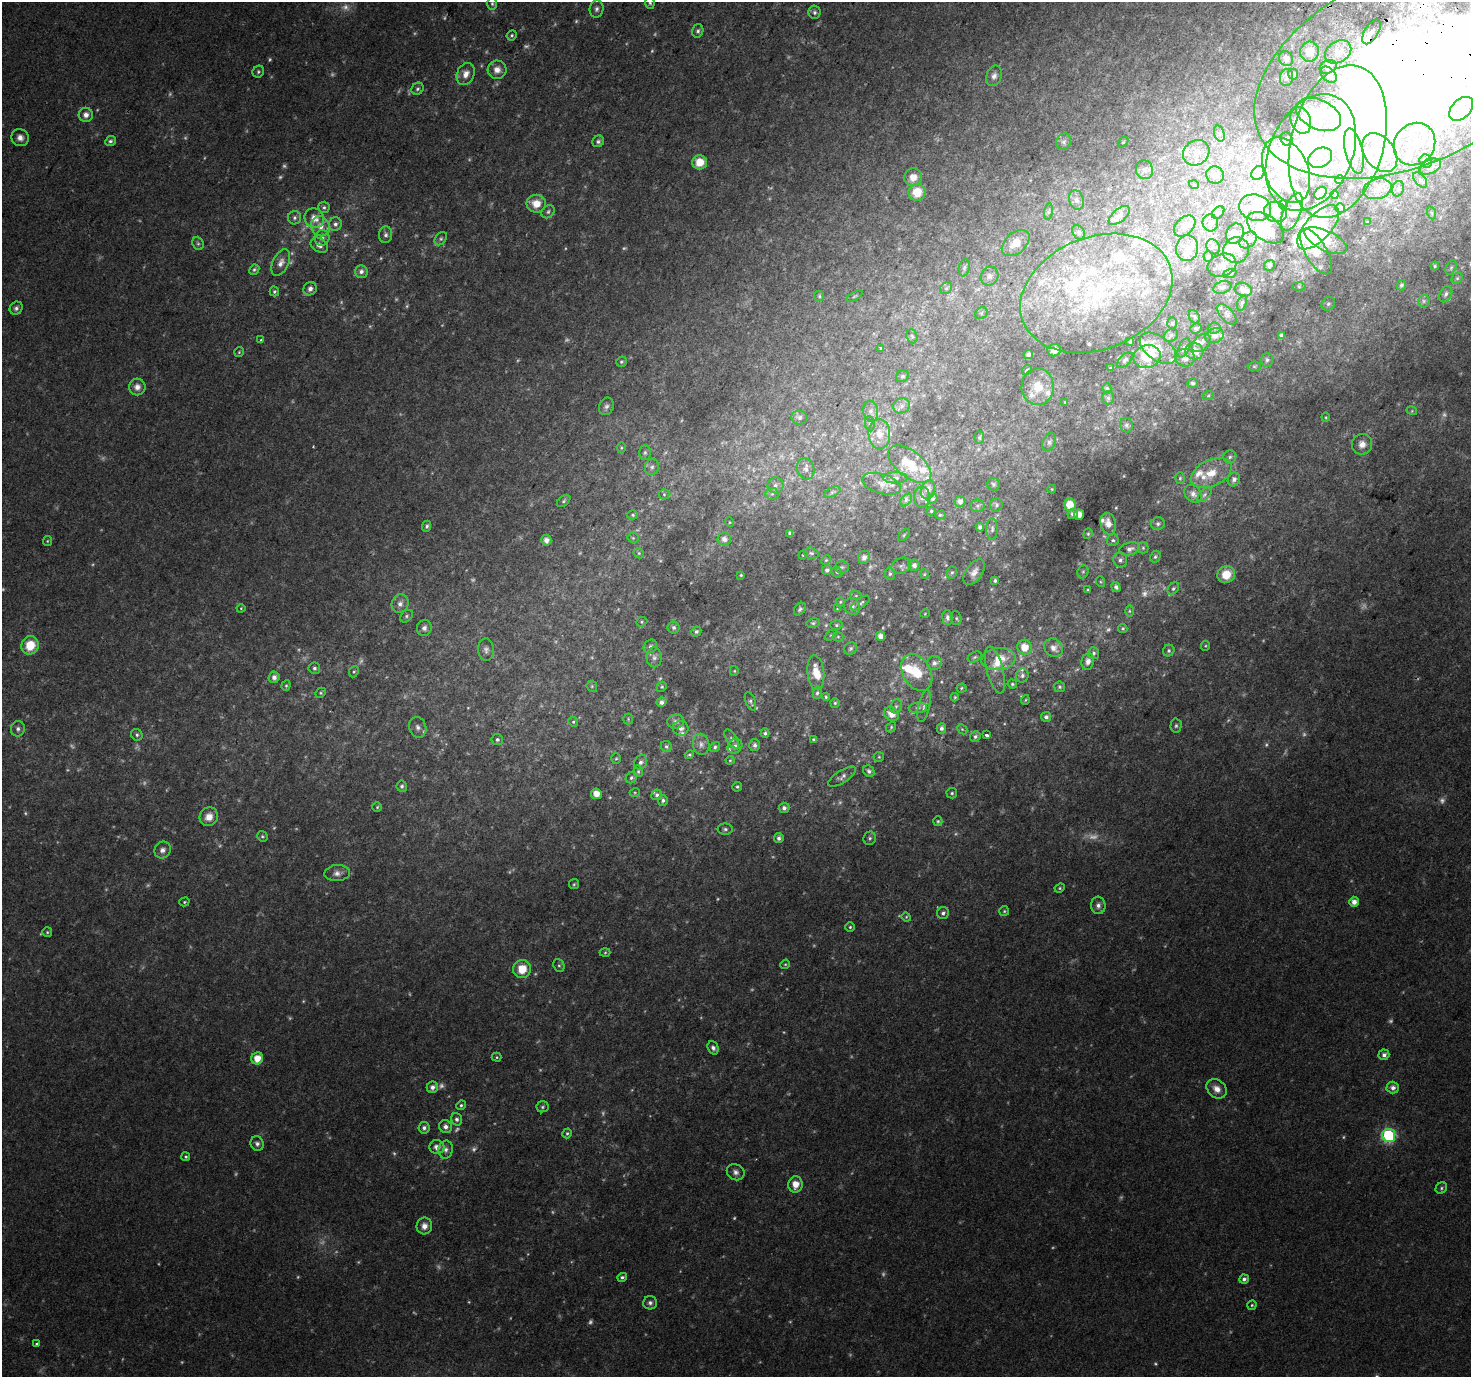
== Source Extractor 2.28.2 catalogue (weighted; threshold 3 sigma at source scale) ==
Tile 10 of 4 x 4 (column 2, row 3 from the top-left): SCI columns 1502-2970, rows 1672-3046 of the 5932 x 6025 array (HDU 1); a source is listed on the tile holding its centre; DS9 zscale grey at full resolution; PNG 1473 x 1379 px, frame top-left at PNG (2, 2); each listed source drawn as its Kron ellipse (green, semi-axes under 4 px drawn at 4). Shown black and unused: <1% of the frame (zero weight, under 2 of 3 exposures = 2% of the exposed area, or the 3 px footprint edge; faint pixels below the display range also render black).
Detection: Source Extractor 2.28.2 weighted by HDU 2 'WHT'; one run over the whole footprint, this tile lists its part. Background 0.0371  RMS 0.011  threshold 0.048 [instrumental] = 3 sigma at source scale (4.5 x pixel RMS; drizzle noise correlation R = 1.50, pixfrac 1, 0.0396/0.0396 arcsec/px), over >= 5 px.
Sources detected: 578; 114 too faint to see at this stretch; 25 inside a brighter object's white glare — neither listed nor drawn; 48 inside a brighter listed object's ellipse — not listed separately; the other 391 listed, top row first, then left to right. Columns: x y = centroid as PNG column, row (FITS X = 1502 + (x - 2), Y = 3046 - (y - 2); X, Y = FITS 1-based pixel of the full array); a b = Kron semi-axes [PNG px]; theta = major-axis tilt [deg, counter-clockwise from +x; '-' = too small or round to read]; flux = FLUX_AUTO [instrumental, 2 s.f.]
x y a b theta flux
650 3 6 5 - 1.9
492 4 6 5 - 1.9
597 9 8 7 - 3.5
814 12 6 6 - 2.7
698 31 7 5 73 2.6
1371 32 14 6 59 5.6
512 35 5 4 - 1.7
1310 52 10 9 - 12
1338 52 14 10 33 8.9
1286 59 8 6 -54 5.6
1328 67 9 6 25 3.7
1409 69 163 96 24 1300
497 70 9 9 - 8.7
258 72 6 5 - 2
466 74 11 8 67 9.3
1293 74 5 5 - 1.9
1328 75 9 6 -44 3.7
994 76 10 7 71 5
1286 78 9 6 78 3.5
417 89 6 5 - 2.4
1461 109 14 9 45 13
1318 114 24 14 -24 23
86 115 7 7 - 6.5
1301 120 14 9 -68 9.6
1219 134 8 5 -71 2.5
20 138 9 8 - 6.5
1287 139 7 6 - 2.6
110 141 5 4 - 2.6
598 141 6 5 - 2.6
1338 141 78 46 75 230
1064 142 8 7 - 3.3
1123 142 6 4 44 1.1
1414 144 22 20 51 35
1354 151 23 8 -77 15
1196 153 14 12 39 11
1311 153 61 41 66 150
1380 153 21 15 -53 29
1320 158 12 9 29 11
1426 161 7 6 - 3.6
699 162 7 7 - 18
1430 167 11 7 26 3.9
1144 170 9 8 - 4.4
1286 170 34 21 -66 53
1258 173 7 6 - 4.1
1215 175 9 8 - 4.5
913 177 9 8 - 10
1339 180 4 4 - 2
1420 180 9 5 -49 2.7
1194 185 5 3 - 0.87
1377 189 14 10 16 8.7
1398 189 8 5 73 3.1
917 192 8 8 - 22
1320 193 7 5 45 7.9
1335 194 4 3 - 3
1076 200 10 7 -73 4.9
536 204 9 9 - 15
1283 205 5 4 - 1.9
324 207 6 5 - 2.2
1255 208 16 13 -16 17
1340 208 5 5 - 1.5
548 212 7 6 - 2.4
1049 212 8 4 81 2.1
1218 212 7 5 48 2.1
1276 212 11 10 - 8.5
1292 212 20 8 69 7.4
1432 213 6 4 -71 1.7
1119 215 13 6 40 4.4
294 218 6 6 - 2.7
314 218 10 9 - 10
1367 222 3 3 - 0.99
1210 223 8 7 - 4.4
335 224 7 6 - 3.4
320 226 10 9 - 9.8
1185 226 12 8 43 6.5
1318 227 27 13 47 36
1265 228 21 12 -35 18
1079 232 8 5 -53 2.7
1235 234 10 8 60 9
386 235 8 6 85 3.5
322 238 8 7 - 4.6
441 239 7 5 50 2.2
1248 240 10 7 41 5.3
1326 241 23 10 -26 13
198 243 7 5 -69 2.3
1016 243 16 10 42 14
319 245 9 7 -33 5.3
1213 247 8 6 -57 3.3
1187 248 13 11 85 11
1236 250 13 12 - 11
1316 251 26 10 -60 23
1208 256 5 4 - 1.6
281 263 14 8 65 7.3
1222 265 15 11 21 9.9
1269 265 6 5 - 2.2
1435 266 4 3 - 1.3
964 268 9 5 79 2.8
1451 268 8 5 63 1.8
254 270 5 4 - 1.9
361 271 6 6 - 4.3
1230 273 7 4 20 1.8
990 276 9 8 - 5.3
1457 278 6 5 - 1.8
1401 285 5 4 - 2.5
1299 286 6 4 -1 1.5
1222 287 9 6 18 3.1
946 288 6 5 - 2.3
310 289 7 6 - 4.2
1243 290 9 6 -17 7
274 291 5 4 - 1.7
1096 293 79 56 21 240
1446 294 9 6 64 3.4
819 296 5 5 - 1.5
855 296 9 3 29 1.3
1424 301 6 6 - 2.5
1242 303 8 4 71 2.1
1328 304 7 6 - 2.4
16 308 7 6 - 3.1
981 313 6 5 - 2
1227 314 12 6 -47 4.3
1194 317 7 5 -60 2.2
1172 323 6 5 - 1.9
1196 328 6 5 - 2.1
1214 328 6 5 - 2.4
1171 335 7 6 - 2.6
912 336 7 5 -67 1.9
1215 336 9 7 20 6.3
1281 336 4 4 - 3.7
260 340 4 3 - 1.6
1130 342 3 3 - 1.7
1201 343 11 7 43 4.7
1158 348 21 12 -37 15
1184 348 10 5 66 3.2
880 349 3 3 - 6.3
1054 350 7 6 - 6.4
1194 351 9 8 - 11
239 352 5 5 - 1.3
1028 354 5 4 - 3.2
1147 357 13 11 14 36
1185 358 10 9 - 5.8
1125 360 9 5 46 3
1267 360 7 6 - 2.6
621 362 5 5 - 1.8
1254 366 6 4 6 1.7
1110 368 4 3 - 0.96
1027 370 5 4 - 1.6
903 376 7 5 30 2
1193 383 5 5 - 3.1
137 387 8 8 - 6.5
1038 387 18 16 89 20
1107 388 5 4 - 1.8
1208 396 5 3 - 1.2
1108 398 6 5 - 2.4
1065 402 4 4 - 0.88
606 406 9 7 65 3.4
901 406 8 7 - 4.6
871 411 10 7 -81 5.3
1412 411 5 3 - 1.1
799 417 8 7 - 3
1326 417 4 4 - 1
870 424 7 5 -85 2.1
1126 425 7 6 - 2.4
879 434 15 10 -87 14
979 437 6 5 - 1.8
1049 442 9 6 68 3.3
1362 444 10 10 - 8.4
621 448 5 3 - 1.1
645 452 7 5 90 2.6
1230 457 6 6 - 2.7
910 464 25 13 -38 32
652 467 8 7 - 3.6
806 469 11 8 -72 5.5
1211 473 22 13 25 22
895 478 12 5 0 4.1
1180 478 6 4 87 1.5
1234 479 7 6 - 4.4
881 484 20 10 -17 9.3
993 484 6 6 - 2.1
775 485 8 8 - 4.6
1052 489 4 4 - 0.89
928 490 10 6 75 5.8
832 492 9 4 27 2.3
664 494 5 5 - 1.6
772 494 6 6 - 2.7
1193 494 10 7 -48 5.7
1205 495 9 5 48 2.6
922 497 10 8 -89 5.6
932 499 5 4 - 2.1
906 500 7 4 47 2.4
564 501 8 4 39 1.8
960 501 5 5 - 5.1
997 505 7 6 - 2.3
1070 505 6 6 - 14
977 506 7 6 - 2.4
931 511 4 4 - 1.4
1073 514 5 5 - 4
633 515 5 4 - 1.5
940 515 5 4 - 1.4
1079 515 5 5 - 9.4
729 522 5 3 - 0.87
1108 524 11 7 -75 10
1158 524 7 6 - 2.8
427 526 5 4 - 2.3
980 527 4 4 - 3.4
992 529 11 6 89 3.5
790 533 4 4 - 2.9
1088 534 5 4 - 1.5
904 535 7 4 46 1.3
633 538 5 5 - 1.5
724 539 6 6 - 5.8
546 540 5 5 - 6.8
1113 540 6 5 - 2.2
47 541 5 4 - 1.2
1143 548 5 5 - 1.5
1130 549 10 6 15 5.3
639 553 5 5 - 1.5
811 553 7 5 -15 2.3
803 555 4 4 - 0.9
864 557 7 6 - 5.1
1155 557 6 5 - 2
826 560 5 4 - 1.2
1120 560 7 7 - 3.3
914 565 5 5 - 4.4
901 566 10 7 25 3.8
842 567 7 5 -1 2
827 570 5 4 - 2.3
837 572 6 5 - 1.5
952 572 6 5 - 1.8
974 572 15 8 55 6.9
1083 572 7 5 69 1.9
890 574 6 5 - 2
924 574 4 4 - 1
741 575 3 3 - 1.1
1226 575 9 8 - 19
995 581 4 3 - 2.4
1101 582 5 3 - 1.2
1116 587 5 4 - 2.8
1173 589 7 5 51 2.1
1088 590 4 3 - 1.1
856 596 6 4 -19 1.3
840 602 4 4 - 1.2
860 603 11 5 33 2.8
400 604 9 8 - 5.6
852 606 8 7 - 4.5
241 608 4 4 - 1
800 609 7 5 51 2.4
837 609 4 4 - 0.85
1129 611 6 4 -90 1.6
925 613 5 3 - 0.78
406 616 7 5 43 2.2
947 617 7 5 -83 3.1
956 618 7 5 -73 1.7
642 622 6 4 22 1.6
813 623 7 4 10 1.9
836 625 6 5 - 1.9
674 627 6 6 - 3
424 628 8 7 - 3.9
1123 628 5 4 - 1.6
696 631 5 4 - 2.5
831 635 7 4 43 1.5
881 636 5 4 - 7.3
838 637 5 5 - 1.5
30 645 9 8 - 26
650 646 7 6 - 2.9
1205 646 5 4 - 1.2
1024 647 7 7 - 16
851 648 7 6 - 2.4
1053 648 10 8 -41 7.2
486 650 11 8 -83 4.5
1169 651 6 5 - 2.3
1094 653 6 5 - 2.1
654 657 10 7 -88 4.2
975 657 7 5 27 1.9
998 659 17 11 6 22
1088 661 8 6 82 5
934 663 7 7 - 4.7
314 668 6 5 - 2.6
995 670 24 8 -76 9
734 671 5 4 - 1.3
354 672 6 4 66 1.6
816 673 17 8 -84 18
917 673 20 14 -60 26
1022 675 7 6 - 3.1
274 677 6 5 - 5.2
1012 684 4 4 - 1.6
286 685 5 4 - 1.5
592 686 6 5 - 1.5
662 687 5 4 - 1.4
1060 687 5 5 - 1.8
961 688 5 4 - 1.3
321 693 5 4 - 1.5
817 693 6 4 79 1.9
826 697 4 4 - 1.4
955 697 4 4 - 1.1
1025 700 5 3 - 0.96
750 701 10 5 -70 2.7
661 702 5 4 - 4.6
835 703 5 4 - 1.6
896 706 7 5 68 2.4
924 706 16 5 76 4.8
918 708 9 5 5 2.8
891 714 8 6 -35 10
1046 717 5 5 - 3.4
628 719 5 5 - 1.2
573 722 5 4 - 1.5
676 722 8 7 - 4.3
1176 726 7 5 87 2.3
418 727 10 8 -72 5.2
891 727 5 4 - 1.5
681 728 8 7 - 5.4
941 728 5 5 - 3.4
18 729 7 7 - 3.6
962 729 6 4 -44 1.6
765 733 5 4 - 2
137 735 6 5 - 2.3
987 735 3 3 - 7.6
975 736 6 5 - 2.4
497 739 5 5 - 1.9
732 739 11 5 -56 2.8
814 739 4 3 - 1.8
701 744 11 8 -80 5
755 745 6 5 - 3.5
666 746 6 5 - 2.1
735 746 8 6 43 4.5
715 747 5 4 - 2.3
689 755 5 4 - 1.4
879 757 5 5 - 1.3
616 759 5 4 - 1.3
730 760 4 4 - 1.1
641 762 7 6 - 3.8
638 771 6 4 -77 1.7
869 771 6 5 - 2.7
842 777 16 6 33 4.5
631 778 6 5 - 2.1
402 786 5 5 - 2.6
737 787 5 4 - 1.7
635 792 5 3 - 1
952 793 5 5 - 1.8
596 794 5 5 - 11
657 795 5 5 - 2.3
663 800 5 5 - 2.9
377 807 4 4 - 1.3
784 808 5 5 - 3.7
209 817 9 9 - 11
938 821 5 4 - 1.5
725 829 7 5 0 2.6
262 836 5 5 - 1.7
779 838 5 4 - 3.2
870 838 7 6 - 2.4
162 850 8 8 - 4.8
337 873 13 8 3 5.9
574 884 5 5 - 1.5
1060 888 5 4 - 1.4
184 902 5 4 - 1.3
1354 902 5 5 - 7.3
1098 905 9 7 -85 4.6
1004 911 5 5 - 1.6
943 913 6 6 - 2.9
906 917 5 4 - 1.2
850 927 4 4 - 1.6
47 932 5 5 - 1.6
605 952 5 3 - 1.2
785 964 5 4 - 1.3
559 965 6 5 - 1.9
522 969 9 9 - 22
713 1048 7 5 -66 3.4
1384 1055 5 5 - 4.4
497 1057 5 4 - 1.4
257 1058 6 6 - 15
432 1087 6 5 - 5
1393 1087 6 6 - 4.9
1217 1089 11 8 -40 8.6
461 1105 5 4 - 1.9
543 1107 6 5 - 1.9
457 1119 6 5 - 2.9
446 1127 7 6 - 4.9
424 1128 5 5 - 3.4
567 1133 5 4 - 1.8
1389 1135 6 6 - 160
257 1144 7 6 - 3.4
437 1147 7 7 - 7.2
446 1150 9 7 86 4.4
186 1157 4 4 - 1.8
736 1172 9 7 -32 4.6
795 1184 8 7 - 12
1441 1188 6 5 - 2
424 1226 8 7 - 7
622 1277 5 4 - 2.4
1244 1279 5 4 - 3
650 1303 7 6 - 3.3
1252 1305 5 4 - 1.5
37 1344 4 3 - 1.2
Overlapping masked pixels (flux is a lower limit): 2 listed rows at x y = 1371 32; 1409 69
Isophote crosses this tile's border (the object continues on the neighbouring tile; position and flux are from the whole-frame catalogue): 2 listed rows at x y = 650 3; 1409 69